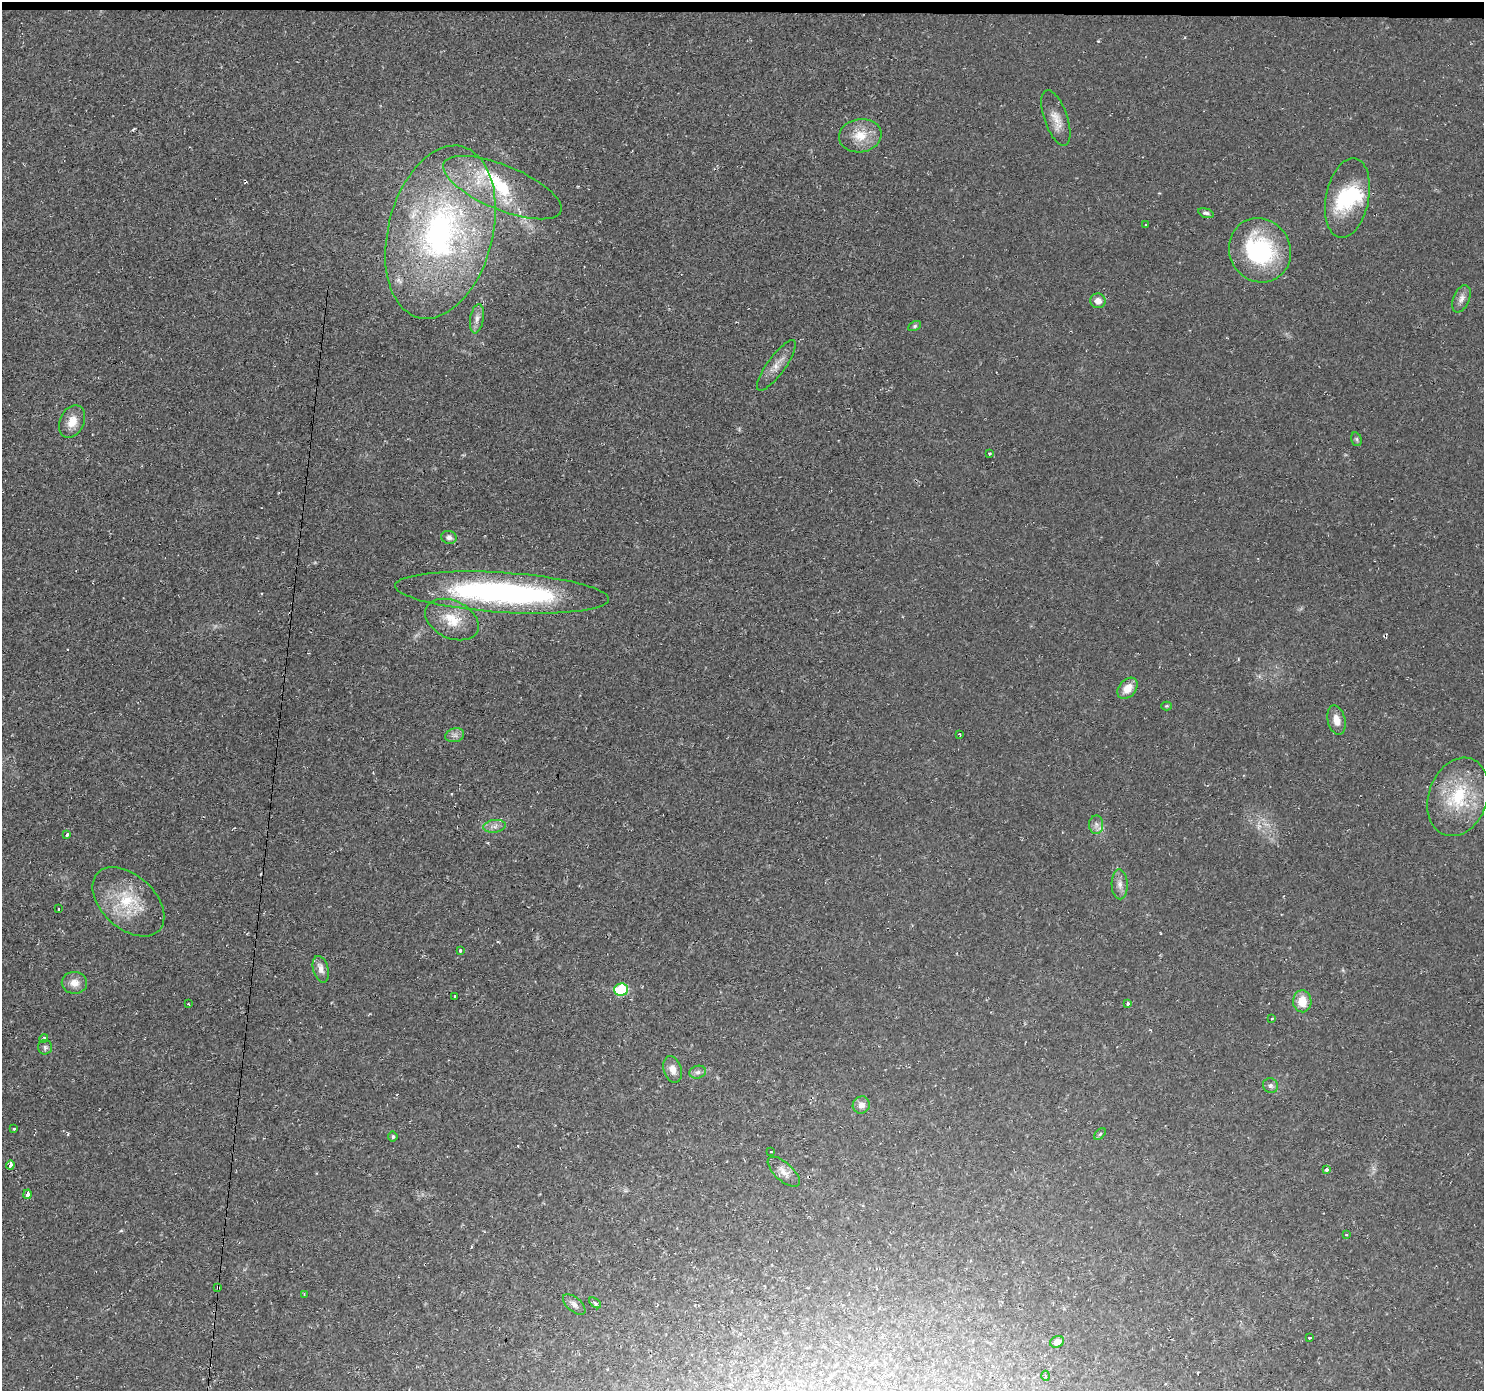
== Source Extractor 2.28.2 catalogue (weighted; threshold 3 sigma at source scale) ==
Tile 2 of 3 x 3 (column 2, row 1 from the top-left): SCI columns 1484-2965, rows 2880-4268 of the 4448 x 4473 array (HDU 1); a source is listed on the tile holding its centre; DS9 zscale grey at full resolution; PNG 1486 x 1393 px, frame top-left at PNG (2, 2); each listed source drawn as its Kron ellipse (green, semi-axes under 4 px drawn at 4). Shown black and unused: <1% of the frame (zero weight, under 2 of 3 exposures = <1% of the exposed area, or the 3 px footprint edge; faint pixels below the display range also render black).
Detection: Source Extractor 2.28.2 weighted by HDU 2 'WHT'; one run over the whole footprint, this tile lists its part. Background 0.0201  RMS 0.006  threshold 0.0269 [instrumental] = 3 sigma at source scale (4.5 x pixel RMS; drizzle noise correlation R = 1.50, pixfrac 1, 0.05/0.05 arcsec/px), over >= 5 px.
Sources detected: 68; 3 inside a brighter object's white glare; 1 cosmic-ray / hot-pixel residue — neither listed nor drawn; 2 inside a brighter listed object's ellipse — not listed separately; the other 62 listed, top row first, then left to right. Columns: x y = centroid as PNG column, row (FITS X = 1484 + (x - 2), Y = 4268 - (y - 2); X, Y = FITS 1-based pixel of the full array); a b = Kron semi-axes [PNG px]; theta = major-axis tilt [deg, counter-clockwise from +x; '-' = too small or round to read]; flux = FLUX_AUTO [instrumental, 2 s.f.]
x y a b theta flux
1056 118 29 11 -71 7.8
860 136 21 16 8 12
502 188 63 22 -22 43
1347 198 40 21 78 30
1206 213 8 4 -15 1.8
1145 225 3 3 - 1.7
440 232 88 52 76 180
1260 250 33 30 -60 64
1461 299 14 8 67 3.6
1098 301 7 7 - 4.4
477 319 15 7 81 3.2
915 326 7 4 27 0.97
776 365 30 9 54 6.5
72 421 17 12 65 8.5
1356 439 7 5 -74 1.1
989 454 3 3 - 3
449 537 8 6 -13 2.6
502 592 107 20 -4 160
452 620 28 18 -26 16
1127 688 12 8 48 8.5
1166 706 5 4 - 0.63
1336 720 15 8 -76 5.8
960 734 3 2 - 0.91
455 735 9 7 14 2.3
1458 797 40 29 70 39
1096 825 9 7 89 2.7
494 826 11 6 8 2.9
67 835 3 3 - 2.4
1120 884 15 8 -88 3.9
128 902 42 26 -42 30
59 909 3 3 - 1.2
460 950 3 3 - 1.9
321 969 13 7 -74 4
74 983 12 11 - 5.6
621 990 7 6 - 35
455 996 3 2 - 1.4
1302 1001 11 9 -87 9.8
1128 1003 3 3 - 8.4
188 1004 3 2 - 0.38
1272 1018 3 3 - 1.9
44 1038 4 3 - 1.1
45 1047 7 7 - 1.4
673 1069 14 9 -72 4.7
698 1072 8 6 16 2
1270 1086 8 7 - 1.9
861 1105 9 8 - 3.4
14 1129 3 3 - 0.99
1100 1134 7 4 46 0.97
393 1137 5 4 - 1.3
771 1151 3 2 - 0.43
10 1165 4 3 - 9.1
1326 1170 3 3 - 15
784 1172 20 9 -42 4.8
28 1194 5 3 - 4.6
1346 1235 3 2 - 0.62
218 1287 3 3 - 2.1
304 1294 4 2 - 0.47
595 1303 7 3 -38 1.1
574 1304 13 7 -40 2.9
1310 1338 3 3 - 2.4
1057 1342 7 5 21 4.2
1046 1376 5 3 - 0.68
Overlapping masked pixels (flux is a lower limit): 1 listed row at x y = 218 1287
Isophote crosses this tile's border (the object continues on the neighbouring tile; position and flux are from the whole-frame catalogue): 1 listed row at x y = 1458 797